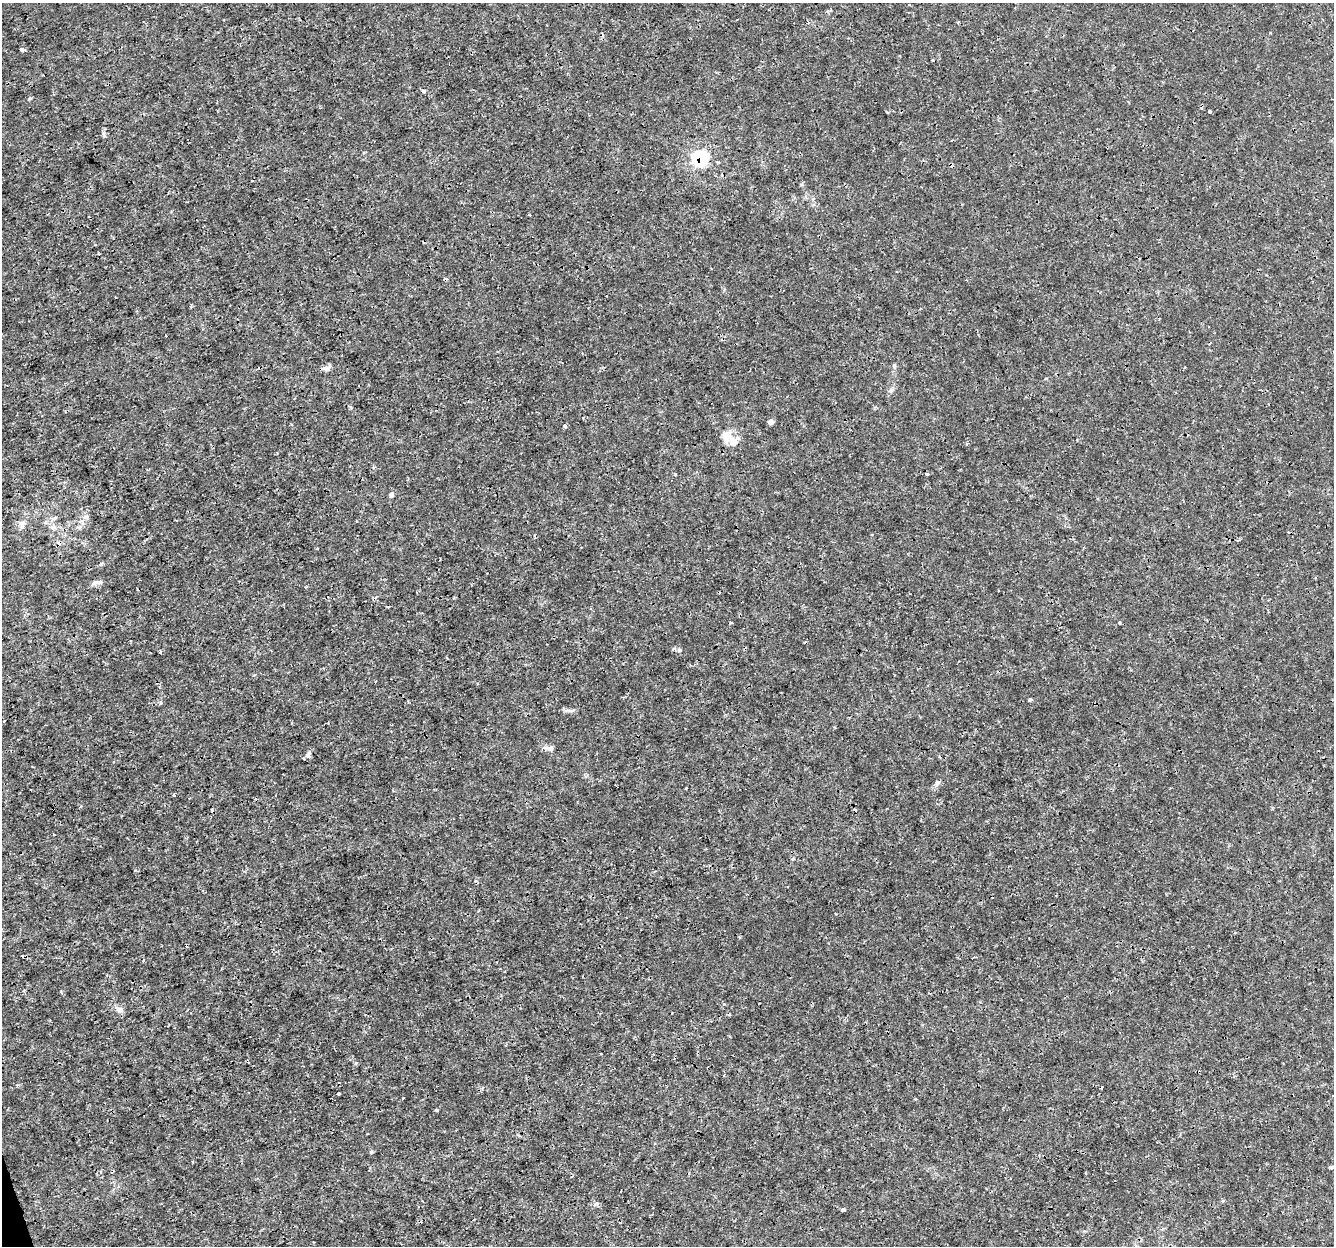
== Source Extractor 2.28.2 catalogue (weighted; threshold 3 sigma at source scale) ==
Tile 7 of 4 x 4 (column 3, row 2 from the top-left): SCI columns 2665-3996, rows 2550-3793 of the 5331 x 5145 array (HDU 1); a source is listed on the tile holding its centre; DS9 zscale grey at full resolution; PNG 1336 x 1248 px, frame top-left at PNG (2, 3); no overlay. Shown black and unused: <1% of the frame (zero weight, under 3 of 4 exposures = <1% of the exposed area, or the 3 px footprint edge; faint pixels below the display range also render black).
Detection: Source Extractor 2.28.2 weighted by HDU 2 'WHT'; one run over the whole footprint, this tile lists its part. Background 0.0019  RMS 8.0e-04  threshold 0.00358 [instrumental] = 3 sigma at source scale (4.5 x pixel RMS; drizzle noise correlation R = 1.50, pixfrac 1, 0.0396/0.0396 arcsec/px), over >= 5 px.
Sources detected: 47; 6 cosmic-ray / hot-pixel residue — not listed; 1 inside a brighter listed object's ellipse — not listed separately; the other 40 listed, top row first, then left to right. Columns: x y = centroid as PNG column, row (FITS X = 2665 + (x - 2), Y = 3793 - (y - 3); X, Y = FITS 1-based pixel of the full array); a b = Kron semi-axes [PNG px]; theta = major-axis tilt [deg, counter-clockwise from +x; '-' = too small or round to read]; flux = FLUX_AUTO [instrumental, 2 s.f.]
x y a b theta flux
808 23 5 4 - 0.15
22 49 4 3 - 0.36
933 60 3 3 - 0.077
423 91 4 4 - 0.16
30 98 6 3 19 0.083
1210 111 3 3 - 0.1
700 159 8 7 - 14
529 214 3 3 - 0.069
894 366 7 5 -89 0.14
326 368 13 6 16 0.34
891 390 7 4 45 0.18
771 422 6 5 - 0.32
564 426 5 4 - 0.16
727 436 19 14 -27 1.1
967 444 4 3 - 0.1
675 474 4 2 - 0.073
927 474 4 3 - 0.17
391 495 8 6 79 0.2
55 518 6 4 20 0.14
80 521 7 5 -10 0.26
22 525 13 8 84 0.45
53 527 10 6 -9 0.35
101 564 6 5 - 0.12
95 582 9 7 14 0.29
1120 622 4 3 - 0.1
680 650 6 3 -71 0.1
160 652 4 3 - 0.1
1030 700 4 4 - 0.14
160 703 5 3 - 0.1
550 748 10 7 5 0.34
308 754 10 6 55 0.23
937 783 7 5 47 0.17
119 1010 10 8 -12 0.33
339 1094 3 3 - 0.19
371 1152 6 4 88 0.099
1331 1167 5 4 - 0.15
688 1173 4 3 - 0.081
1223 1201 4 3 - 0.14
596 1204 7 3 44 0.1
843 1210 4 4 - 0.15
Overlapping masked pixels (flux is a lower limit): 1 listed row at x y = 700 159
Unlisted compact peaks at least as high as the median listed source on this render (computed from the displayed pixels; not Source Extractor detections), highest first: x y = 437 1110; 103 133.